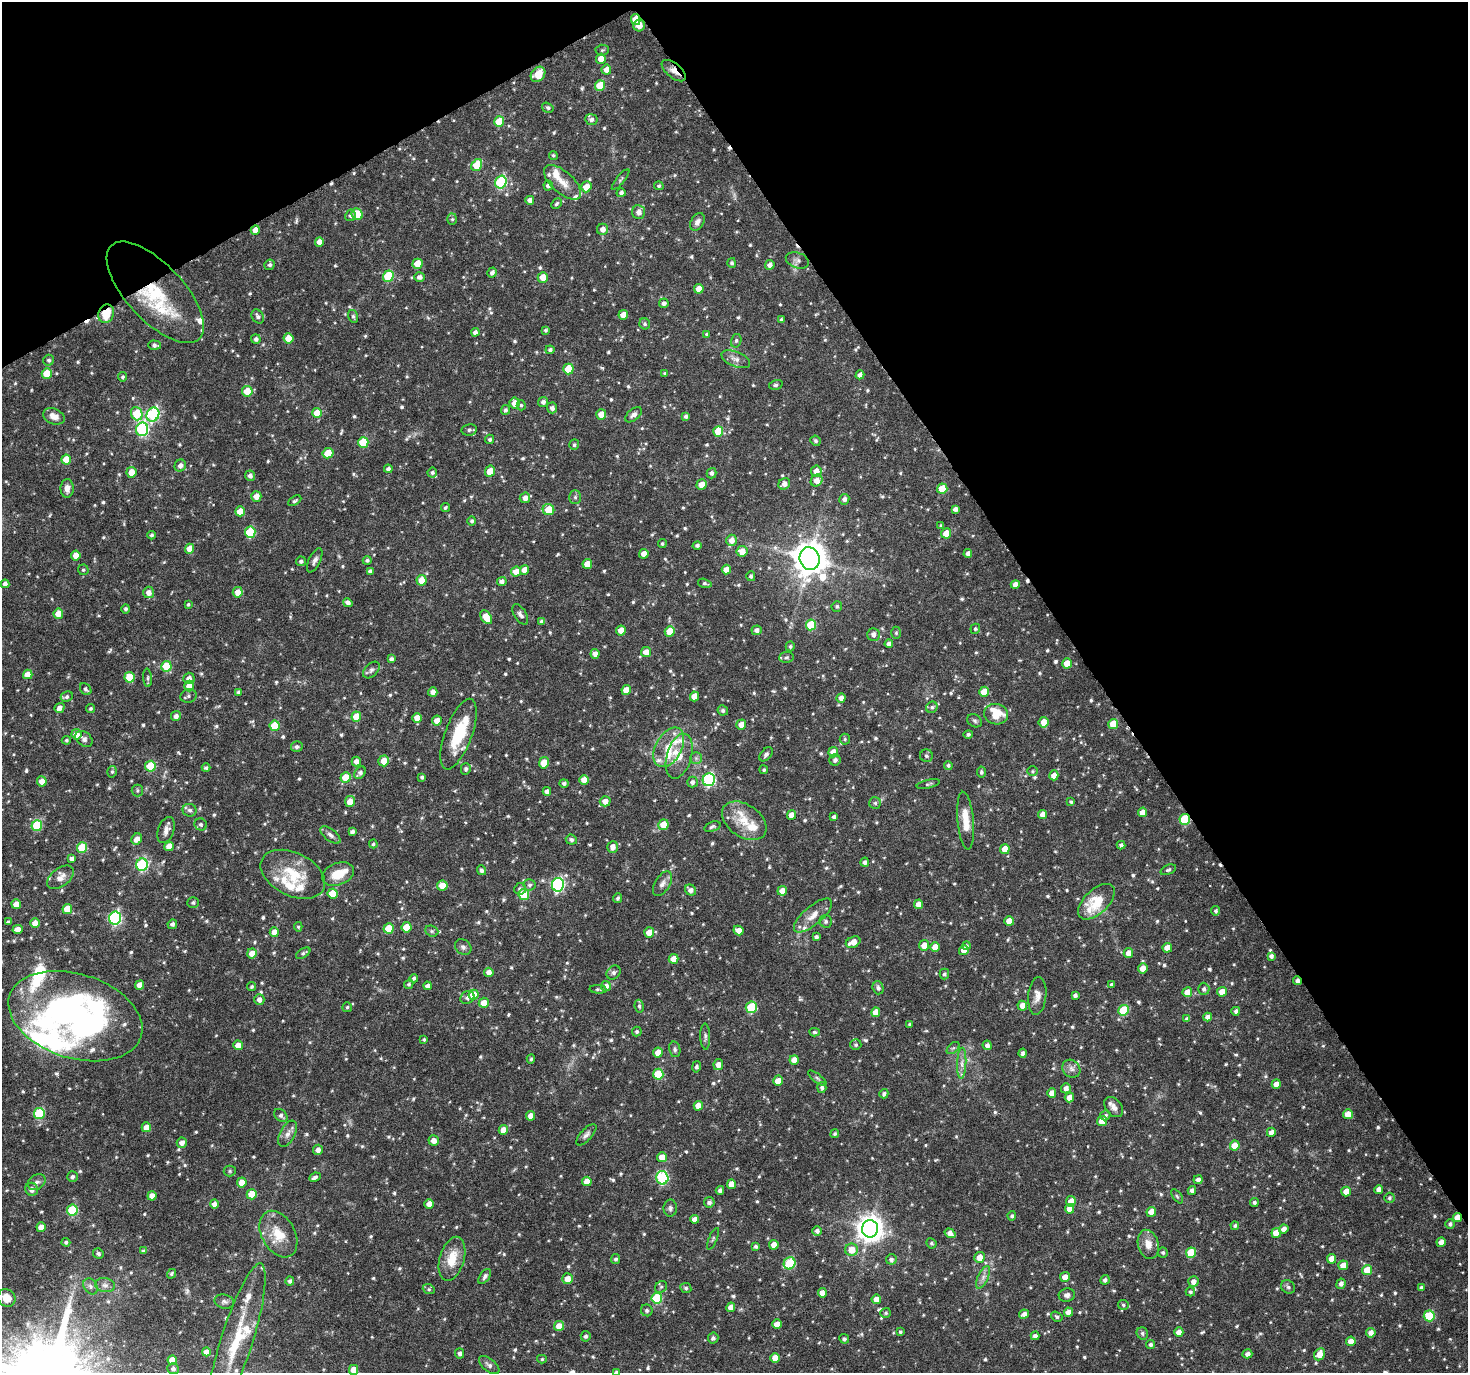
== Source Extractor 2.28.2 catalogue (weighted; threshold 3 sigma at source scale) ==
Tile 3 of 4 x 4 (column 3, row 1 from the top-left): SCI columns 2940-4405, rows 4234-5604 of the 5881 x 5789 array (HDU 1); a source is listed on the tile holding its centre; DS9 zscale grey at full resolution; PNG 1470 x 1375 px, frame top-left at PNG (2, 2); each listed source drawn as its Kron ellipse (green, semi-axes under 4 px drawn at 4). Shown black and unused: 31% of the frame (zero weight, under 5 of 10 exposures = <1% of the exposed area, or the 3 px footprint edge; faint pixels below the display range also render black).
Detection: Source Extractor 2.28.2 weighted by HDU 2 'WHT'; one run over the whole footprint, this tile lists its part. Background 0.035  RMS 0.0019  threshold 0.00757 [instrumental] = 3 sigma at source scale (4.09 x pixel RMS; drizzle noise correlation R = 1.36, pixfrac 0.8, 0.0396/0.0396 arcsec/px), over >= 5 px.
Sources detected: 871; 1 inside a brighter object's white glare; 6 cosmic-ray / hot-pixel residue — neither listed nor drawn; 33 inside a brighter listed object's ellipse — not listed separately; of the other 831, all 500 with FLUX_AUTO >= 0.278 (the completeness limit of this list) listed and drawn (331 fainter detections not listed), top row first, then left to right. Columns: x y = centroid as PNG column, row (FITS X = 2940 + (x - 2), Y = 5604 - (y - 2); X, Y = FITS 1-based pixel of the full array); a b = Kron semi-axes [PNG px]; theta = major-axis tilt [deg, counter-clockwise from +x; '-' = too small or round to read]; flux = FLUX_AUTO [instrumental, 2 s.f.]
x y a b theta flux
636 19 5 5 - 4
639 25 6 5 - 1.9
602 50 6 5 - 0.3
601 59 5 5 - 1.7
606 70 5 5 - 1.1
674 71 14 7 -39 1.3
538 74 8 6 49 2.7
600 85 5 5 - 4.3
548 108 6 4 -34 0.36
591 120 6 5 - 0.56
499 122 5 5 - 4.4
553 155 4 4 - 0.29
477 165 6 5 - 5
621 179 13 4 51 0.31
501 182 6 5 - 18
563 182 23 11 -42 2.2
548 186 5 4 - 0.59
659 186 5 4 - 0.29
586 187 5 5 - 2.1
621 193 4 4 - 0.47
530 200 4 4 - 0.92
557 204 6 4 46 0.3
639 212 7 6 - 1.1
357 214 6 5 - 3.9
350 215 6 5 - 0.47
452 219 6 5 - 0.31
697 222 9 6 59 0.76
602 229 5 5 - 0.94
255 230 5 4 - 1.4
319 242 5 4 - 1.2
797 260 12 7 -18 0.73
732 263 5 4 - 0.36
417 264 5 5 - 3.1
270 265 5 5 - 0.4
770 265 5 4 - 0.87
492 273 5 4 - 0.56
388 276 6 5 - 9.5
420 277 5 4 - 0.64
543 277 5 5 - 1.9
699 289 5 4 - 1.9
155 292 64 28 -47 14
664 303 5 5 - 0.51
106 314 9 7 67 3.8
623 315 5 4 - 1.8
258 316 7 5 -59 0.54
353 316 6 5 - 0.39
781 320 4 3 - 0.31
645 324 5 5 - 0.35
545 330 4 4 - 0.31
475 332 4 4 - 0.61
707 334 4 4 - 0.29
289 338 5 5 - 2.3
256 339 4 4 - 0.53
736 341 7 5 75 0.32
154 345 6 4 -3 0.53
550 350 4 4 - 0.46
736 359 15 7 -22 1
49 360 5 5 - 0.35
568 369 5 5 - 4.8
665 373 4 4 - 0.31
47 374 5 5 - 3.6
860 375 4 4 - 0.78
123 377 4 4 - 0.3
776 385 7 4 14 0.36
247 391 5 5 - 3.3
543 402 5 5 - 0.59
515 403 6 5 - 1.6
521 405 5 4 - 0.3
552 408 5 5 - 0.72
505 410 5 4 - 0.38
317 413 5 5 - 3.1
137 414 7 5 -70 5.9
601 414 5 5 - 1.9
153 415 7 6 - 20
634 415 10 5 40 0.68
54 416 11 7 -22 1.4
686 416 4 4 - 0.41
142 429 7 6 - 20
469 430 7 5 11 0.45
718 431 5 5 - 4.2
490 439 4 4 - 0.34
815 441 5 5 - 0.37
363 442 5 5 - 6.3
574 445 5 4 - 0.29
328 453 5 5 - 3.1
66 459 5 5 - 2.7
180 466 6 5 - 0.74
388 469 4 4 - 0.48
490 471 6 5 - 2.1
816 471 5 5 - 1.4
131 472 5 5 - 1.9
432 472 5 5 - 0.36
711 473 5 5 - 0.55
250 476 5 5 - 0.64
817 481 6 5 - 1.4
702 484 5 5 - 1.8
784 484 6 5 - 1
67 488 9 6 88 0.97
942 489 5 5 - 4.3
256 496 5 5 - 1.3
575 497 7 6 - 0.39
525 498 5 5 - 0.99
844 499 5 5 - 0.69
295 501 7 4 29 0.32
445 508 5 3 - 0.28
955 509 4 4 - 0.62
548 510 6 5 - 4
240 511 5 5 - 2.2
472 521 5 4 - 0.34
941 526 3 3 - 0.31
250 532 5 5 - 7.9
946 533 5 5 - 2.1
152 535 4 4 - 0.36
731 540 6 5 - 1.4
662 544 4 4 - 0.32
697 545 4 4 - 0.42
190 549 5 4 - 1.7
742 551 5 5 - 1.8
968 553 4 4 - 0.71
644 554 5 4 - 1.6
76 555 5 4 - 1.8
810 559 11 10 - 350
315 560 13 5 63 0.65
367 560 4 4 - 0.39
301 561 5 5 - 0.41
587 564 5 5 - 1.9
726 569 5 4 - 1.8
83 570 5 5 - 0.29
524 570 5 4 - 1.6
370 571 4 4 - 0.54
516 572 5 5 - 1.7
751 576 5 4 - 0.4
422 580 5 5 - 2.3
502 582 5 4 - 0.68
705 583 7 4 -15 0.31
5 584 4 4 - 0.79
1015 584 4 4 - 0.92
149 592 6 5 - 1.1
238 592 5 5 - 1.7
348 603 5 4 - 0.63
188 604 4 4 - 0.29
837 606 5 5 - 0.33
126 609 4 4 - 0.37
58 614 5 4 - 1.9
520 614 11 6 -58 0.58
486 617 7 5 -53 2.8
542 621 4 4 - 0.57
811 625 5 5 - 7
975 629 5 4 - 0.33
621 630 5 5 - 1.9
757 630 5 5 - 0.71
670 631 5 5 - 3.5
896 633 6 5 - 0.29
873 634 6 6 - 0.95
889 644 4 4 - 0.76
790 646 5 4 - 0.33
646 652 5 5 - 1.6
595 654 5 4 - 1.1
786 657 7 5 4 0.33
391 659 4 4 - 0.51
1067 663 5 4 - 2.8
166 666 5 5 - 5.2
371 670 10 6 46 0.51
28 674 5 4 - 1.7
129 677 5 5 - 3.5
148 678 9 4 -86 0.32
189 678 6 5 - 0.84
189 686 5 5 - 2
86 689 6 5 - 0.38
626 690 5 4 - 1.9
239 692 4 4 - 0.5
433 692 5 4 - 0.88
984 692 5 5 - 2.4
188 696 8 6 17 0.44
694 696 5 4 - 1.9
67 697 6 5 - 0.39
841 698 4 4 - 0.89
932 707 6 5 - 0.38
60 708 5 4 - 0.85
91 708 5 4 - 0.29
723 710 5 5 - 0.42
996 714 12 10 -12 4.4
176 716 5 5 - 0.8
356 717 5 5 - 2.9
417 718 5 4 - 1.8
437 721 5 5 - 1.6
975 721 8 6 -33 0.36
1044 722 5 5 - 2
1113 724 5 5 - 3.6
741 725 5 5 - 1.8
275 726 5 5 - 5.5
76 734 5 5 - 1.7
458 734 37 13 70 7.2
968 734 5 4 - 0.4
84 739 9 6 -39 0.68
845 739 5 5 - 0.29
66 740 4 4 - 0.28
297 747 6 5 - 0.52
669 747 21 13 61 3.7
833 752 5 5 - 2.1
766 754 8 5 50 0.44
679 756 23 12 74 2.8
926 756 6 6 - 0.4
696 758 6 6 - 0.39
835 760 5 5 - 0.57
356 761 5 4 - 0.75
384 761 5 5 - 1.8
544 763 6 5 - 2.3
948 765 4 4 - 0.37
150 766 5 5 - 6.2
206 768 4 4 - 0.36
466 769 6 5 - 0.42
764 770 4 4 - 0.3
1033 771 5 5 - 0.28
112 772 6 4 75 0.3
981 772 5 4 - 0.35
360 773 7 5 49 0.62
1054 775 5 4 - 1.6
345 777 5 5 - 3
422 777 4 3 - 0.31
584 780 5 4 - 1.9
709 780 6 6 - 21
42 781 5 5 - 1.6
692 782 5 5 - 0.65
564 783 4 4 - 0.46
928 784 12 4 13 0.36
137 791 6 6 - 0.32
547 791 4 4 - 0.82
605 801 5 5 - 1.3
350 802 5 5 - 1.9
1071 802 4 3 - 0.31
875 803 6 5 - 0.34
190 810 7 6 - 0.5
1142 812 5 4 - 1.6
1043 814 4 4 - 1.5
791 815 5 4 - 1.4
834 817 4 3 - 0.49
1185 819 5 5 - 11
744 821 25 16 -35 3.8
966 821 29 8 -85 3
201 824 6 6 - 0.46
663 825 5 5 - 2.6
37 826 5 5 - 9.9
712 826 8 4 19 0.39
166 830 13 8 71 1.1
352 832 4 3 - 0.45
330 835 12 6 -37 0.67
137 839 6 5 - 1.2
571 840 5 5 - 0.5
373 844 4 3 - 0.3
1121 845 4 4 - 0.43
169 846 5 4 - 1.7
613 847 6 5 - 1
82 848 5 5 - 7.3
1005 849 5 4 - 1.9
72 858 4 4 - 0.51
865 862 4 4 - 0.48
142 865 6 6 - 19
482 870 5 4 - 0.49
1168 870 8 5 23 0.39
293 874 34 21 -26 6.6
338 874 16 11 21 2.9
60 877 15 9 37 1.4
662 884 13 7 59 0.89
530 885 6 5 - 0.38
558 885 7 6 - 29
442 886 5 5 - 3
520 889 6 5 - 0.53
690 890 6 5 - 0.83
782 891 5 4 - 1.6
333 894 5 5 - 4.3
524 894 5 5 - 5.8
618 898 5 4 - 0.37
193 902 6 5 - 0.31
1096 902 22 12 43 6
16 904 5 5 - 2
919 904 5 4 - 1.6
67 909 5 5 - 3.2
1216 911 4 4 - 0.36
813 915 24 9 40 2.1
115 918 6 6 - 24
826 921 6 6 - 0.45
1009 921 5 4 - 2
8 922 4 3 - 0.29
35 923 5 4 - 1.6
172 924 5 4 - 0.58
298 927 5 4 - 0.29
406 927 5 5 - 3.1
389 928 5 5 - 3.6
18 929 5 4 - 1.4
738 930 5 4 - 1.3
432 931 7 5 -21 0.35
274 932 5 4 - 1.7
649 933 5 5 - 2
816 937 4 3 - 0.39
853 942 7 5 24 1.8
924 945 5 5 - 1.8
966 946 4 4 - 0.3
463 947 9 7 -37 0.51
935 947 5 4 - 1.9
1167 948 5 4 - 1.7
964 950 5 4 - 1.9
252 953 5 5 - 2.1
303 953 8 4 31 0.38
1128 953 5 4 - 1.5
1271 956 4 4 - 0.54
673 959 5 4 - 2.1
1143 968 5 4 - 1.7
489 972 4 4 - 1.2
614 973 8 6 46 0.46
944 974 5 4 - 0.36
414 978 4 4 - 0.36
1297 981 4 4 - 0.67
409 984 5 4 - 0.32
1111 984 4 4 - 0.35
140 985 5 4 - 1.8
252 986 4 3 - 0.33
428 986 4 4 - 0.79
606 986 5 5 - 1.2
878 988 6 5 - 0.53
598 989 8 4 -4 0.31
1204 989 6 5 - 0.5
1187 992 5 5 - 1.8
1222 992 5 5 - 1.8
473 995 5 5 - 3
1075 995 4 3 - 0.5
1037 996 19 9 84 1.4
467 998 7 6 - 0.62
259 999 5 5 - 0.89
484 1003 5 5 - 2
639 1006 6 4 -81 0.32
1022 1006 5 4 - 1.1
347 1007 5 4 - 0.3
751 1007 6 5 - 9.7
1123 1010 5 5 - 6.4
1236 1011 4 4 - 0.5
876 1012 5 4 - 1.7
75 1016 69 42 -17 58
1208 1017 4 4 - 0.86
1187 1019 4 4 - 0.5
910 1024 3 3 - 0.29
637 1032 5 5 - 0.35
814 1032 5 4 - 0.3
705 1037 13 5 -88 0.5
424 1039 3 3 - 0.28
238 1045 5 4 - 1.7
856 1045 5 5 - 0.35
987 1045 5 4 - 0.69
953 1048 7 4 43 0.32
675 1049 8 5 -78 0.44
658 1052 5 5 - 2
1023 1053 4 3 - 0.43
531 1059 4 4 - 0.3
794 1060 5 4 - 1.6
962 1063 15 4 88 0.94
718 1065 5 4 - 1.3
696 1067 5 4 - 0.39
1071 1069 9 8 - 0.86
658 1074 5 5 - 7.1
817 1078 11 4 -37 0.36
778 1081 5 5 - 1.4
1276 1084 5 4 - 1.7
822 1088 5 4 - 0.45
1066 1088 5 5 - 0.96
1052 1093 5 4 - 1.3
884 1094 5 4 - 0.44
1069 1097 5 4 - 1.2
698 1106 5 4 - 1.8
1114 1107 11 7 -49 1
39 1113 5 5 - 11
1348 1114 5 5 - 1.7
1105 1115 5 5 - 0.37
281 1116 7 5 -42 0.48
531 1116 5 4 - 1.6
1102 1121 5 5 - 1.9
146 1127 5 4 - 1.8
503 1130 5 4 - 1.5
1271 1132 4 4 - 1
288 1134 14 7 63 1.1
835 1134 4 4 - 0.32
586 1135 13 5 47 0.64
434 1140 5 5 - 1.1
182 1143 5 5 - 0.93
1235 1146 5 5 - 2.6
318 1150 5 5 - 0.85
662 1157 5 5 - 1.8
230 1171 6 5 - 0.29
72 1177 5 5 - 0.5
315 1177 6 4 25 0.55
662 1178 7 6 - 18
1198 1180 4 4 - 0.6
587 1181 4 4 - 1.7
37 1182 9 7 36 0.66
242 1182 5 5 - 1.6
731 1184 5 4 - 1.7
32 1189 6 6 - 1
1379 1189 4 4 - 0.89
720 1190 4 4 - 0.5
1192 1190 4 4 - 0.69
1346 1191 5 4 - 2
252 1194 5 5 - 3.2
152 1196 5 4 - 1.5
1177 1196 8 4 -54 0.29
1389 1198 5 5 - 0.33
1071 1201 5 5 - 1.7
709 1202 5 5 - 0.6
1254 1202 4 4 - 0.37
214 1204 5 4 - 0.99
429 1204 5 4 - 1.6
670 1208 8 6 88 0.47
1070 1209 5 4 - 1.8
72 1210 5 5 - 10
1151 1212 5 4 - 1.7
1012 1216 4 4 - 0.32
1458 1218 4 4 - 2.3
695 1219 4 4 - 1
1450 1224 5 4 - 0.41
1235 1226 4 4 - 0.34
41 1227 5 4 - 1.9
870 1229 9 8 - 190
1284 1229 4 4 - 0.93
817 1231 5 5 - 0.58
950 1233 6 4 -34 1.1
1276 1233 5 5 - 2.6
278 1234 25 16 -60 4
713 1239 11 3 67 0.32
66 1242 4 4 - 0.39
1441 1242 5 4 - 1.6
931 1243 5 5 - 0.31
1148 1244 15 10 -74 2
774 1245 5 4 - 1.7
756 1246 4 3 - 0.38
851 1250 6 6 - 2.3
143 1251 4 3 - 0.42
1163 1252 5 5 - 0.35
98 1253 5 5 - 0.43
1191 1253 5 5 - 4.6
979 1257 5 5 - 1.7
452 1259 23 12 74 3.7
616 1259 5 4 - 0.39
891 1259 5 5 - 0.56
1332 1259 5 4 - 2.1
790 1263 6 5 - 11
1343 1265 5 5 - 1.8
1367 1270 5 5 - 3.7
171 1274 5 4 - 0.29
485 1276 8 5 55 0.45
983 1277 12 5 64 0.8
1065 1277 5 5 - 1.2
568 1279 5 5 - 1.7
1105 1280 5 4 - 0.49
290 1281 5 4 - 0.45
1193 1282 5 5 - 0.97
1341 1284 5 4 - 0.61
105 1285 10 7 -9 0.73
90 1286 8 6 -55 0.52
661 1287 6 5 - 0.35
1288 1287 7 6 - 0.4
686 1288 6 5 - 0.37
1421 1288 4 4 - 0.53
429 1289 6 5 - 0.32
1190 1292 5 4 - 0.35
822 1293 4 4 - 1.1
1067 1295 8 6 12 0.66
7 1298 9 8 - 2
657 1298 5 5 - 10
876 1299 5 4 - 1.2
224 1302 10 7 -14 0.56
1123 1305 5 5 - 0.29
731 1307 5 4 - 1.7
647 1310 6 5 - 0.41
1068 1312 4 4 - 1.4
886 1313 5 5 - 0.31
1024 1314 5 4 - 0.83
1429 1316 5 5 - 7.3
1057 1317 6 4 -34 0.34
777 1324 5 4 - 1.7
559 1326 5 5 - 1.8
900 1332 4 3 - 0.28
1179 1332 4 4 - 1.2
1142 1333 6 5 - 0.42
1371 1333 5 4 - 0.99
586 1336 5 5 - 0.45
1035 1336 4 4 - 0.64
713 1338 5 5 - 0.41
844 1339 5 4 - 0.41
236 1341 82 16 72 11
1351 1341 5 5 - 1.5
1151 1345 4 4 - 0.41
206 1352 4 4 - 1.2
460 1353 5 4 - 0.48
1247 1354 5 4 - 0.73
1319 1354 6 5 - 1.8
775 1358 5 5 - 2.2
542 1359 5 4 - 0.28
172 1360 5 4 - 1.6
489 1365 12 6 -39 0.66
173 1369 6 5 - 0.45
354 1370 5 4 - 1.8
616 1372 3 3 - 0.31
Overlapping masked pixels (flux is a lower limit): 8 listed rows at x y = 636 19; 639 25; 674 71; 155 292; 106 314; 1185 819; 1297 981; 1458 1218
Isophote crosses this tile's border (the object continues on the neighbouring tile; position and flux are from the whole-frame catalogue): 3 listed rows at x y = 75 1016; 354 1370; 616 1372